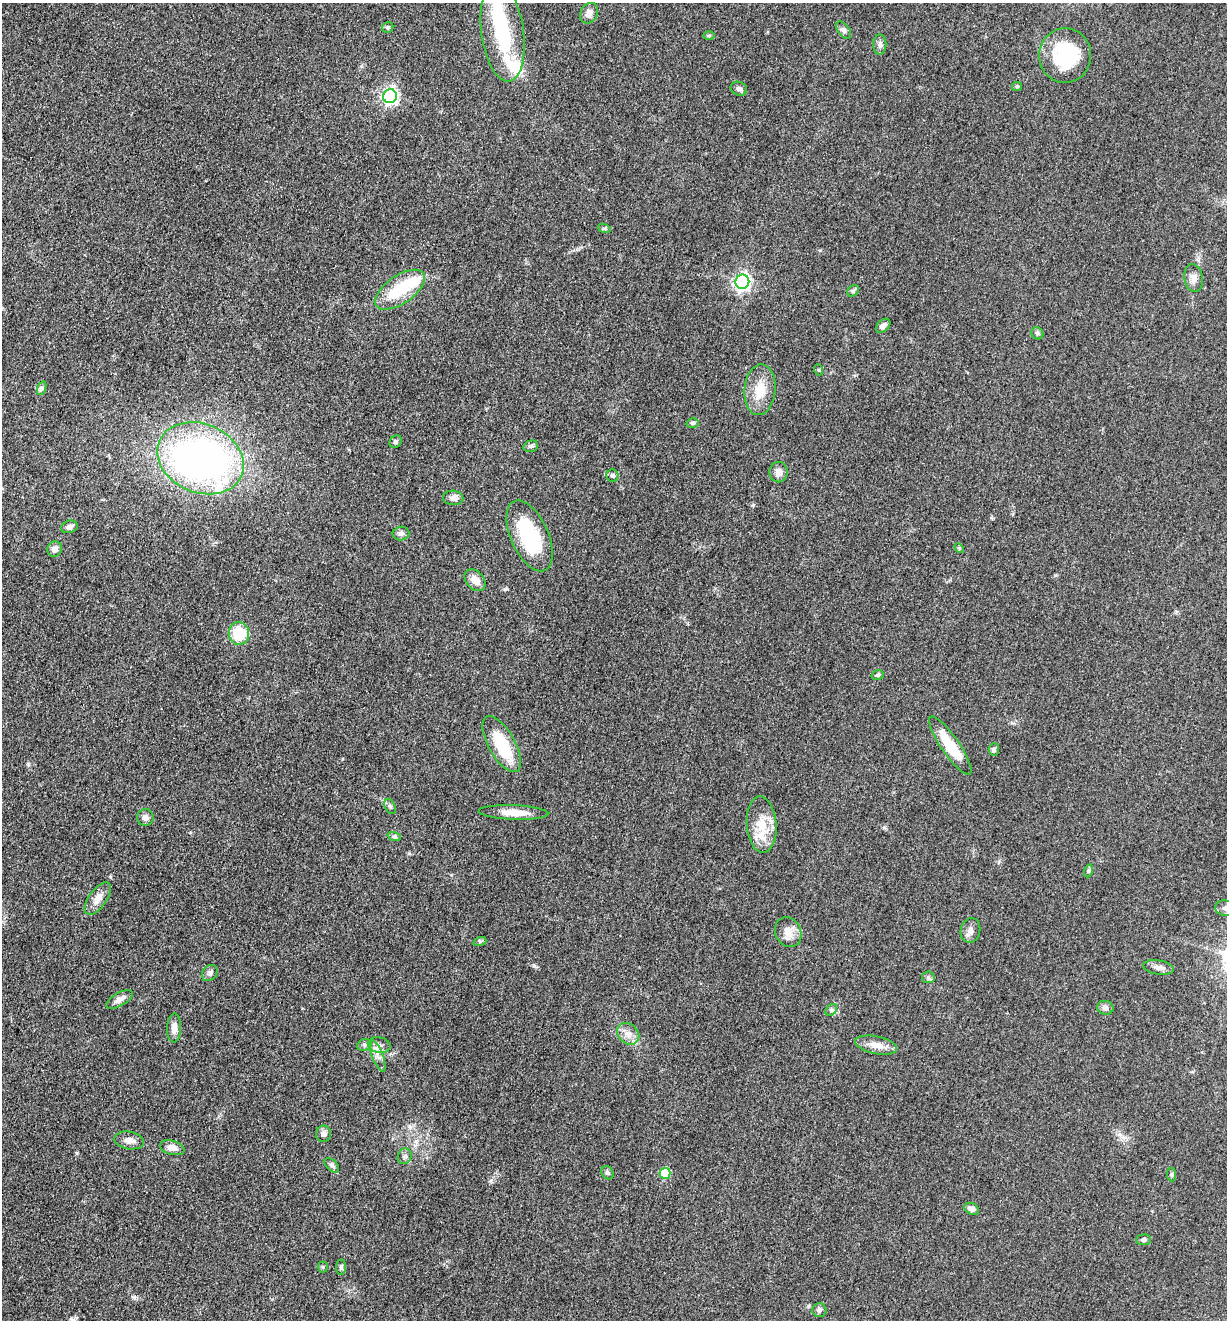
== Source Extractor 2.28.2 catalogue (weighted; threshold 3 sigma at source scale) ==
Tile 11 of 4 x 4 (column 3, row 3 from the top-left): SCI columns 2716-3940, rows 1330-2647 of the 5307 x 5292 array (HDU 1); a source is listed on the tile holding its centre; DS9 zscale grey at full resolution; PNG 1229 x 1322 px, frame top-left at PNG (2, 3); each listed source drawn as its Kron ellipse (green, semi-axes under 4 px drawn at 4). Nothing masked; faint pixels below the display range render black.
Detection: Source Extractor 2.28.2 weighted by HDU 2 'WHT'; one run over the whole footprint, this tile lists its part. Background 0.05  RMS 0.0056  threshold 0.025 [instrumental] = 3 sigma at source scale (4.5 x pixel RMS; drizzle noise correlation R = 1.50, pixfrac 1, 0.05/0.05 arcsec/px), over >= 5 px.
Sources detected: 78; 1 inside a brighter object's white glare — neither listed nor drawn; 3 inside a brighter listed object's ellipse — not listed separately; the other 74 listed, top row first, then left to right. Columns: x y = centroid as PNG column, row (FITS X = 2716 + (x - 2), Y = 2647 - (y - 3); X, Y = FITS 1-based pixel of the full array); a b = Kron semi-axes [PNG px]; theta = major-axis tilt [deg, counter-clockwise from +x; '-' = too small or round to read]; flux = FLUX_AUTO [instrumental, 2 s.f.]
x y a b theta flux
589 13 10 8 61 3.9
388 27 6 5 - 1
844 30 10 6 -53 1.7
503 32 50 21 -82 43
709 35 6 4 2 0.66
880 44 10 6 90 1.9
1065 55 27 26 - 38
1017 86 5 4 - 0.73
739 89 8 6 -24 1.8
390 96 7 6 - 150
604 228 7 4 -18 0.81
1193 278 14 9 -81 3.7
742 282 7 7 - 170
400 290 29 14 34 22
853 291 6 5 - 1.1
883 326 8 5 44 2.5
1037 333 6 5 - 1.2
819 370 5 3 - 0.51
42 388 7 4 71 1.1
760 390 25 15 85 12
693 423 6 4 16 1
396 442 7 5 45 1.2
531 446 7 5 16 1.2
200 458 45 34 -23 260
778 472 10 9 - 3.6
612 476 6 6 - 1.5
453 498 10 7 -5 2.4
69 527 8 6 18 2
401 533 8 6 11 2
530 536 38 19 -66 40
959 548 6 3 -45 0.64
55 549 8 7 - 3.1
475 580 12 8 -47 5.3
239 633 11 10 - 18
878 675 6 4 16 0.95
502 744 31 13 -60 25
950 746 35 9 -55 20
994 749 6 5 - 1.4
390 806 8 5 -63 1.2
513 812 35 7 -2 8.4
145 817 8 8 - 2.4
762 825 28 15 -85 13
394 836 7 4 -18 1
1088 871 7 4 72 0.86
98 899 19 9 55 5.4
1225 908 10 7 -8 2.6
970 930 12 9 76 3.3
788 932 15 12 -64 6
480 941 6 4 18 0.8
1159 967 15 7 -10 3
210 973 9 7 48 1.8
928 977 6 6 - 1.1
119 999 15 6 30 3
1105 1008 8 7 - 2.3
831 1010 6 5 - 1.1
174 1028 14 7 89 3.8
628 1034 12 9 -43 4.3
365 1045 7 5 22 1.4
379 1045 11 8 -13 2.9
876 1045 21 8 -12 6
378 1056 17 5 -70 3.2
324 1134 8 7 - 2.3
129 1140 15 8 -10 3.8
172 1148 12 7 -15 4.4
405 1156 8 6 65 1.7
332 1165 9 5 -45 1.4
607 1173 7 5 -53 1.2
665 1173 5 5 - 26
1172 1175 7 4 -85 0.87
972 1209 8 5 -28 2.3
1144 1240 7 5 5 1.4
323 1267 5 5 - 0.69
341 1267 7 5 84 1.3
819 1310 7 7 - 1.6
Isophote crosses this tile's border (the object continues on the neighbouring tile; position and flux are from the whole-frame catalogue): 1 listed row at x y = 1225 908
Unlisted compact peaks at least as high as the median listed source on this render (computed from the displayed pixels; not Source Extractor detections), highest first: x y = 134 1297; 753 505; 28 764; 410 1127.